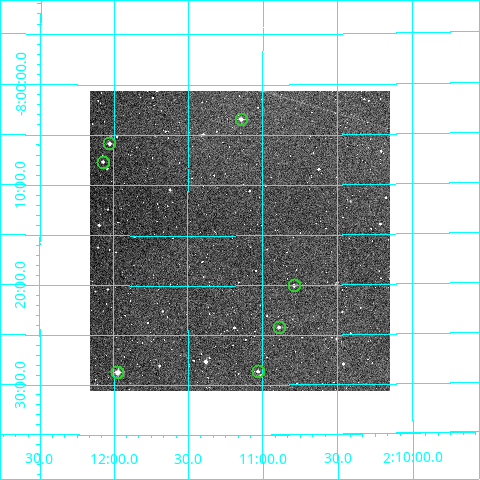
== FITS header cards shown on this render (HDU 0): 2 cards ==
NAXIS1  =                  300
NAXIS2  =                  300

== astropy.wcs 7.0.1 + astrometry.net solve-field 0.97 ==
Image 300 x 300 px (HDU 0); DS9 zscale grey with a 90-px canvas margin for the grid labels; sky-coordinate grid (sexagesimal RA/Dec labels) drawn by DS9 from the SOLVED WCS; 7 Tycho-2 reference stars matched to detected sources circled (green)
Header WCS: RA---TAN/DEC--TAN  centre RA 02:11:09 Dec -08:16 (32.79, -8.26 deg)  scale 6 arcsec/px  FOV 30.0' x 30.0'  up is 0 deg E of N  parity normal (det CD < 0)
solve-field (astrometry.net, Tycho-2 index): VERIFIED the header's WCS against the Tycho-2 star catalogue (verified at 2 index scales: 7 matches each, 0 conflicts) and refined it, rather than solving blind
Solved WCS: RA---TAN-SIP/DEC--TAN-SIP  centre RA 02:11:09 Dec -08:16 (32.79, -8.26 deg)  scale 5.98 arcsec/px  FOV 29.9' x 30.0'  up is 0 deg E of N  parity normal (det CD < 0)
The solver's refit moves the header's centre by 1.7 arcsec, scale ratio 0.9962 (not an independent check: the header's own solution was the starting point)
Tycho-2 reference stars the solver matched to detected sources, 7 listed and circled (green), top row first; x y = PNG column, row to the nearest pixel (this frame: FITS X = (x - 90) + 1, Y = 300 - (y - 91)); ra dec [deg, ICRS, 3 dp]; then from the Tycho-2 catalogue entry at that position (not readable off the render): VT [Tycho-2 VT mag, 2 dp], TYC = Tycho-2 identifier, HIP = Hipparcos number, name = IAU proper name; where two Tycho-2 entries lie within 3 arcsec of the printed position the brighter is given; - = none
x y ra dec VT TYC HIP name
241 119 32.786 -8.057 11.49 5281-140-1 - -
109 143 33.007 -8.097 11.83 5281-166-1 - -
103 162 33.018 -8.127 12.07 5281-172-1 - -
294 285 32.697 -8.334 11.81 5281-638-1 - -
279 327 32.722 -8.404 11.52 5281-622-1 - -
258 371 32.758 -8.477 11.80 5281-598-1 - -
117 372 32.993 -8.479 10.60 5281-596-1 - -